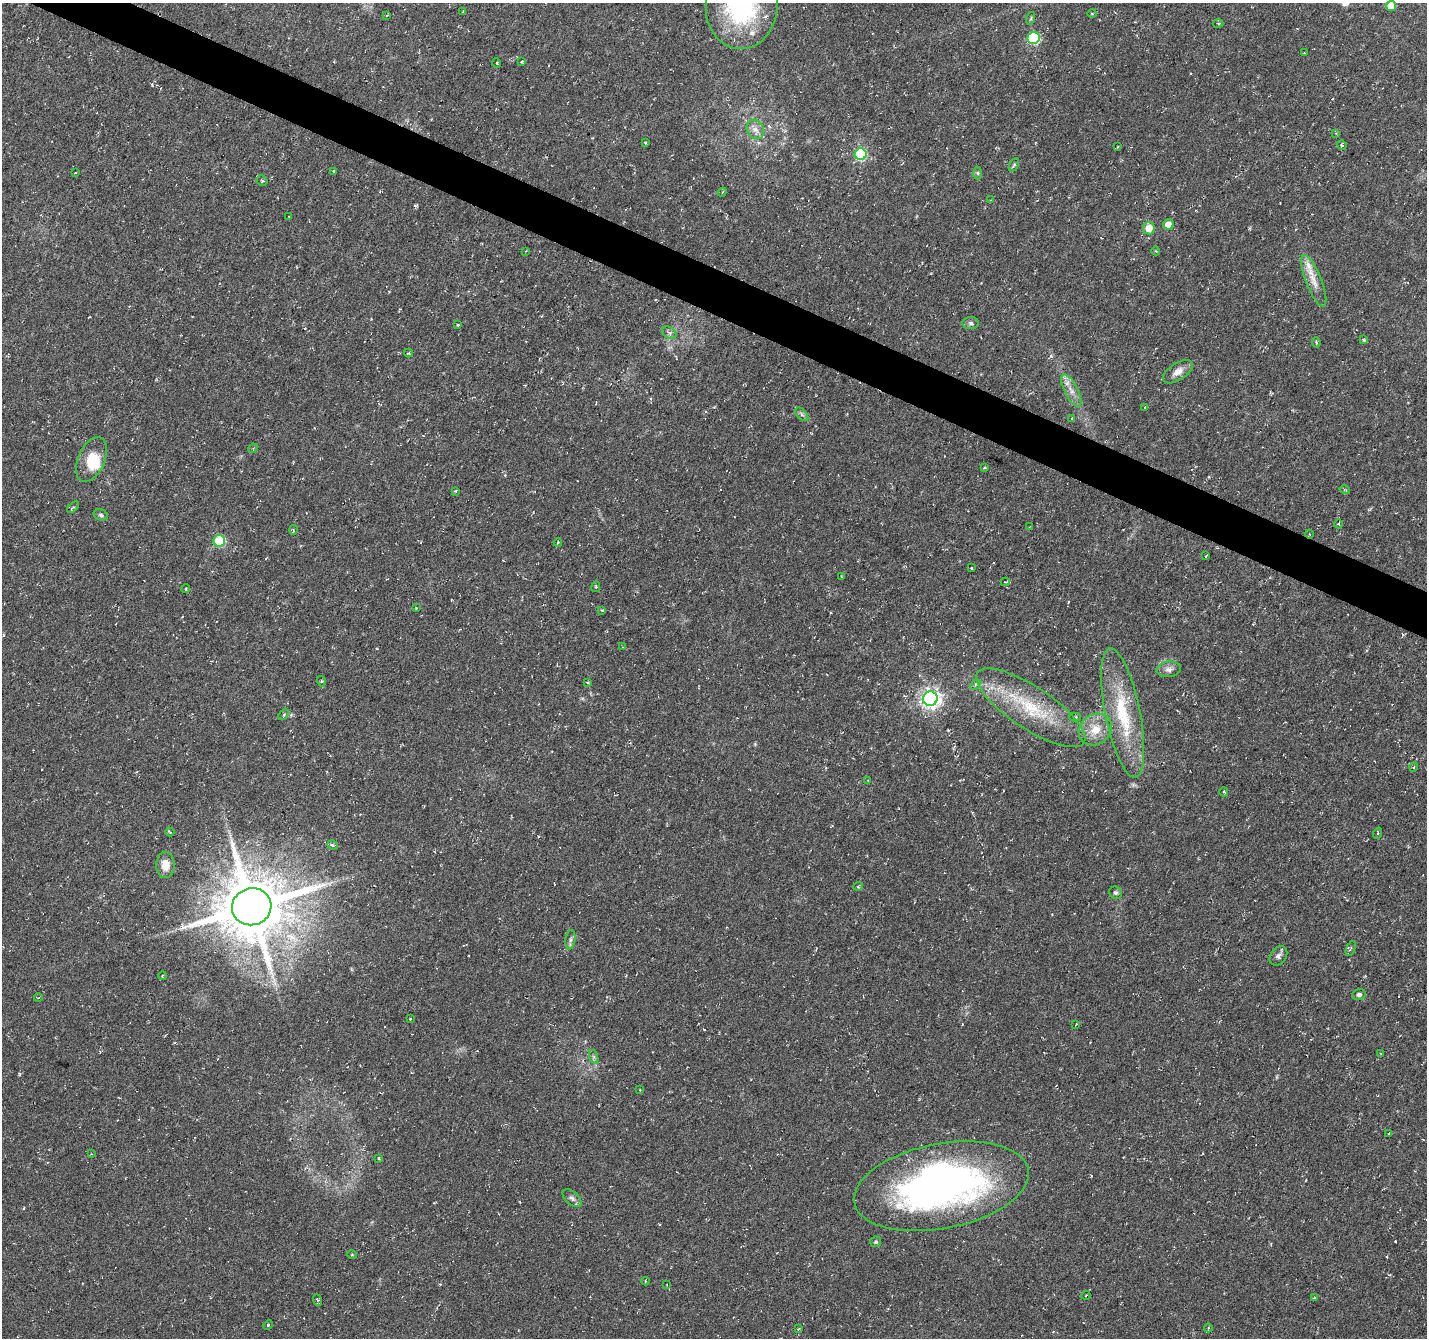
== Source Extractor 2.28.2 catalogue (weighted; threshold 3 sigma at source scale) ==
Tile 11 of 4 x 4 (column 3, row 3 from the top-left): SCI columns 2851-4275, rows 1539-2874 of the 5707 x 5815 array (HDU 1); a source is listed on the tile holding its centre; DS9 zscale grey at full resolution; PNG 1429 x 1340 px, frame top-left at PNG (2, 3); each listed source drawn as its Kron ellipse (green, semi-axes under 4 px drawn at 4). Shown black and unused: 3% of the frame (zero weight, under 3 of 6 exposures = <1% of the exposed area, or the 3 px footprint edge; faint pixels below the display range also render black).
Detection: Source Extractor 2.28.2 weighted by HDU 2 'WHT'; one run over the whole footprint, this tile lists its part. Background 0.00531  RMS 0.004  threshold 0.0163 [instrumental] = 3 sigma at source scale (4.09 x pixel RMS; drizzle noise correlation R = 1.36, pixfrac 0.8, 0.0396/0.0396 arcsec/px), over >= 5 px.
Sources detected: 119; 1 too faint to see at this stretch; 1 inside a brighter object's white glare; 5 cosmic-ray / hot-pixel residue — neither listed nor drawn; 3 inside a brighter listed object's ellipse — not listed separately; the other 109 listed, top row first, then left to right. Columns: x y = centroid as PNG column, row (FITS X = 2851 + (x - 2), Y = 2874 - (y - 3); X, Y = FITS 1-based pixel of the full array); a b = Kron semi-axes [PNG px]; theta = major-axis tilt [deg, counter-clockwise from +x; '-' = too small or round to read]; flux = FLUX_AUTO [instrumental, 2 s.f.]
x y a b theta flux
742 6 43 36 86 54
1391 6 5 5 - 6.6
462 12 3 2 - 0.35
1092 14 4 3 - 0.34
387 15 4 2 - 0.28
1031 18 6 4 72 0.51
1218 23 5 3 - 0.37
1033 38 6 6 - 41
1304 53 3 3 - 0.32
522 61 3 3 - 0.38
497 63 5 3 - 0.31
755 129 10 8 -62 2.3
1336 133 3 3 - 0.3
645 142 3 3 - 0.39
1342 145 5 4 - 0.66
1118 147 3 2 - 0.3
861 154 6 6 - 39
1014 165 7 4 64 0.64
334 171 3 3 - 0.66
75 172 3 2 - 0.24
978 173 6 4 -89 0.57
262 181 5 5 - 0.66
722 192 5 4 - 0.42
990 200 4 3 - 0.31
289 217 2 2 - 0.31
1168 224 5 5 - 3.8
1149 228 6 6 - 5.4
526 251 4 2 - 0.26
1156 251 4 3 - 0.29
1314 281 28 8 -68 4.6
971 323 8 6 -2 0.93
458 325 3 3 - 0.42
669 333 8 5 -31 0.99
1364 340 3 3 - 0.71
1316 342 5 3 - 0.45
408 353 4 4 - 0.4
1178 372 17 8 33 3
1071 390 18 6 -63 3.2
1145 407 3 2 - 0.34
802 414 8 5 -46 0.82
1072 418 4 2 - 0.3
253 448 5 4 - 0.51
91 459 24 13 66 8.7
985 468 3 2 - 0.44
1345 490 5 3 - 0.37
456 491 3 3 - 0.43
73 507 7 4 41 0.63
101 515 7 5 -18 0.72
1339 524 4 3 - 0.33
1029 527 3 2 - 0.25
293 530 5 3 - 0.38
1309 534 4 3 - 0.35
219 541 6 6 - 24
558 542 4 4 - 0.41
1206 556 3 2 - 0.37
971 568 3 3 - 0.35
841 576 4 2 - 0.25
1005 582 4 3 - 0.33
596 587 5 3 - 0.37
186 589 4 3 - 0.54
416 608 3 3 - 0.35
602 610 4 3 - 0.46
623 647 3 2 - 0.23
1169 669 12 7 6 1.9
321 681 5 3 - 0.4
587 682 4 3 - 0.38
975 685 6 4 48 0.6
930 698 7 7 - 180
1031 708 64 21 -34 25
1123 713 66 17 -79 24
284 715 6 4 45 0.49
1075 717 6 4 1 0.65
1095 729 17 15 37 6.9
1414 767 4 3 - 0.31
868 780 3 3 - 0.27
1224 792 4 4 - 0.58
170 832 4 3 - 0.46
1378 833 6 3 71 0.35
333 845 5 4 - 0.76
165 865 13 9 -89 4.6
858 886 5 3 - 0.37
1116 893 6 6 - 0.71
252 907 20 18 18 2700
570 940 9 5 83 0.93
1351 949 8 2 68 0.43
1278 956 10 8 55 1.4
162 976 4 3 - 0.37
1359 994 7 5 22 0.8
38 998 4 3 - 0.32
410 1019 3 2 - 0.34
1076 1024 3 2 - 0.25
1381 1054 4 3 - 0.32
594 1057 7 4 -71 0.66
640 1090 3 3 - 0.26
1389 1133 3 2 - 0.53
92 1154 4 2 - 0.26
379 1158 3 2 - 0.45
941 1186 89 42 11 170
572 1198 11 6 -42 1.4
876 1242 5 5 - 0.65
352 1255 5 3 - 0.34
645 1281 4 3 - 0.31
667 1285 3 2 - 0.35
1086 1295 4 3 - 0.32
1314 1298 4 3 - 0.32
317 1300 6 3 -70 0.45
268 1325 5 3 - 0.35
1208 1328 4 3 - 0.35
798 1329 4 2 - 0.26
Isophote crosses this tile's border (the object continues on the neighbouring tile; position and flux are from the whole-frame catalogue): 2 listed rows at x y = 742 6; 1391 6
Unlisted compact peaks at least as high as the median listed source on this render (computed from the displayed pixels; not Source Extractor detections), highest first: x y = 1051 356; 1395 1241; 416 206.